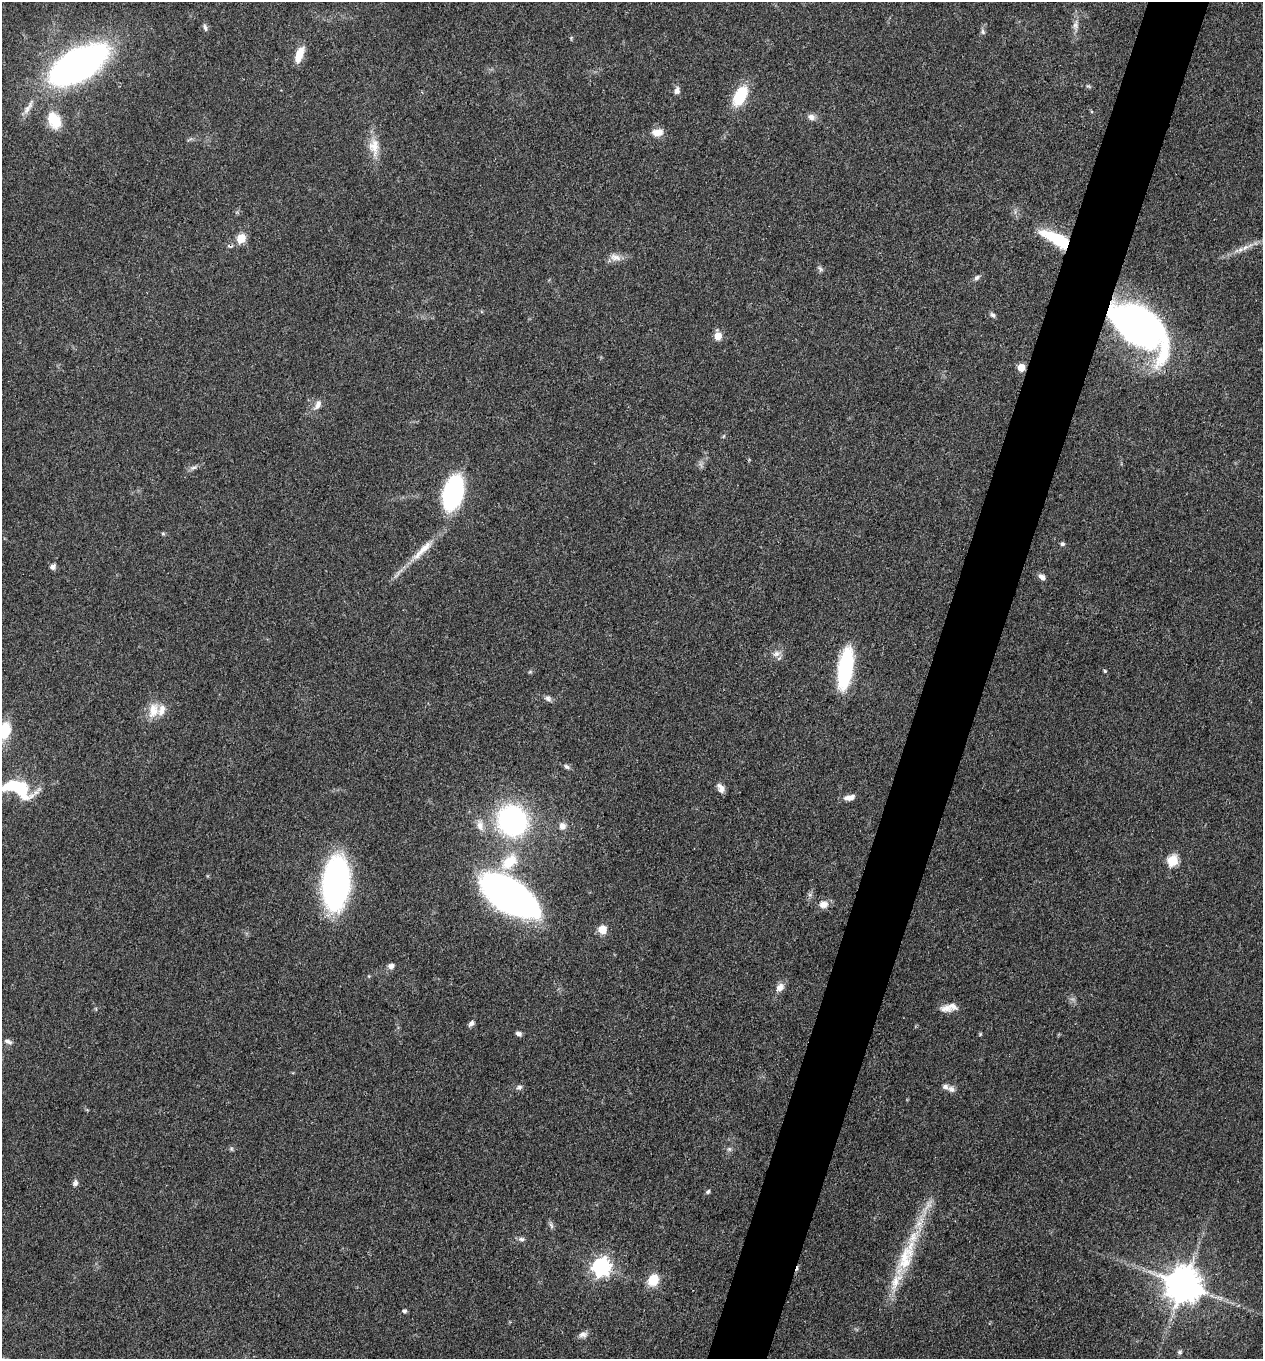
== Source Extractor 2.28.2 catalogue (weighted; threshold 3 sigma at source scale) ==
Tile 10 of 4 x 4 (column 2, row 3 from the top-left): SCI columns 1525-2785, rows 1359-2715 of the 5442 x 5431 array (HDU 1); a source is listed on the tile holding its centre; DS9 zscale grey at full resolution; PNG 1265 x 1361 px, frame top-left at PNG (2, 2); no overlay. Shown black and unused: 5% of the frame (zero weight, under 3 of 4 exposures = <1% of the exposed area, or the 3 px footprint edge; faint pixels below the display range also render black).
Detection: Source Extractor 2.28.2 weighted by HDU 2 'WHT'; one run over the whole footprint, this tile lists its part. Background 0.0948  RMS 0.0059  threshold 0.0267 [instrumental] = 3 sigma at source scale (4.5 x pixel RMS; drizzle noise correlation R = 1.50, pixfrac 1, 0.05/0.05 arcsec/px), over >= 5 px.
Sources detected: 76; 1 inside a brighter object's white glare — not listed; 4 inside a brighter listed object's ellipse — not listed separately; the other 71 listed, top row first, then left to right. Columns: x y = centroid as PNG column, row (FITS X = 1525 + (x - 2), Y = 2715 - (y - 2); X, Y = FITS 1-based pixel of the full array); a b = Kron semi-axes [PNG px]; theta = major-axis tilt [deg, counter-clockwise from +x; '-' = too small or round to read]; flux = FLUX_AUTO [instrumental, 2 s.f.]
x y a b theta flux
1075 25 10 8 80 2.9
205 28 10 5 -75 1.7
983 32 8 6 -69 1.5
299 55 19 8 70 9.6
78 65 53 26 29 270
1088 86 8 4 -30 0.97
677 90 10 7 81 2.5
740 96 20 11 62 26
28 107 28 7 58 5.8
811 117 11 8 -12 3.1
54 120 24 16 -64 15
657 133 16 10 5 6
374 147 26 15 -85 11
241 238 5 5 - 25
1057 239 34 11 -28 35
1245 247 10 6 38 3.1
615 257 17 10 -12 4.9
820 269 9 5 -57 1.5
977 277 8 5 33 1.9
992 315 8 5 -42 1.5
1139 327 46 27 -40 370
718 336 5 5 - 12
1021 367 5 5 - 14
318 405 15 8 60 4
193 468 11 5 19 2.1
453 493 27 15 75 94
163 534 6 4 -1 0.81
1062 544 5 5 - 1.3
422 550 44 9 45 13
53 567 7 7 - 2.2
1042 577 8 6 -42 3.1
776 654 12 8 24 3.5
845 668 38 13 82 57
1105 671 4 4 - 0.77
548 698 9 7 -34 2.1
153 711 22 14 78 9.9
5 731 16 10 77 19
566 766 8 6 -42 1.5
21 788 25 16 -37 32
721 788 10 7 -55 3.8
849 797 14 6 13 4.3
512 821 27 26 - 120
480 825 17 9 -81 5.3
562 826 10 9 - 3.4
1173 861 6 6 - 41
509 862 26 15 43 20
336 883 34 18 86 230
510 896 59 28 -34 220
823 904 13 10 8 4.5
603 930 9 8 - 7.7
391 966 8 7 - 2.6
780 987 12 9 47 4.3
946 1008 17 10 -1 5
471 1023 8 5 46 2
518 1034 7 5 -23 2
980 1034 5 4 - 0.69
8 1042 12 6 -24 2.2
519 1087 8 6 9 1.8
951 1089 12 8 -21 2.9
729 1149 6 6 - 1.3
75 1183 9 7 71 2
708 1192 7 5 40 1.1
551 1225 9 5 -63 1.6
521 1239 9 6 -3 1.8
906 1256 63 19 66 38
601 1267 7 7 - 260
653 1280 12 10 53 14
1184 1285 10 10 - 1600
404 1311 5 4 - 1.6
583 1334 12 8 7 2.9
1180 1352 7 5 -2 1.2
Overlapping masked pixels (flux is a lower limit): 5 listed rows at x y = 241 238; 1057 239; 1139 327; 1021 367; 1184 1285
Isophote crosses this tile's border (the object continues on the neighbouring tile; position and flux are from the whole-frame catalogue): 1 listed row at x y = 5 731